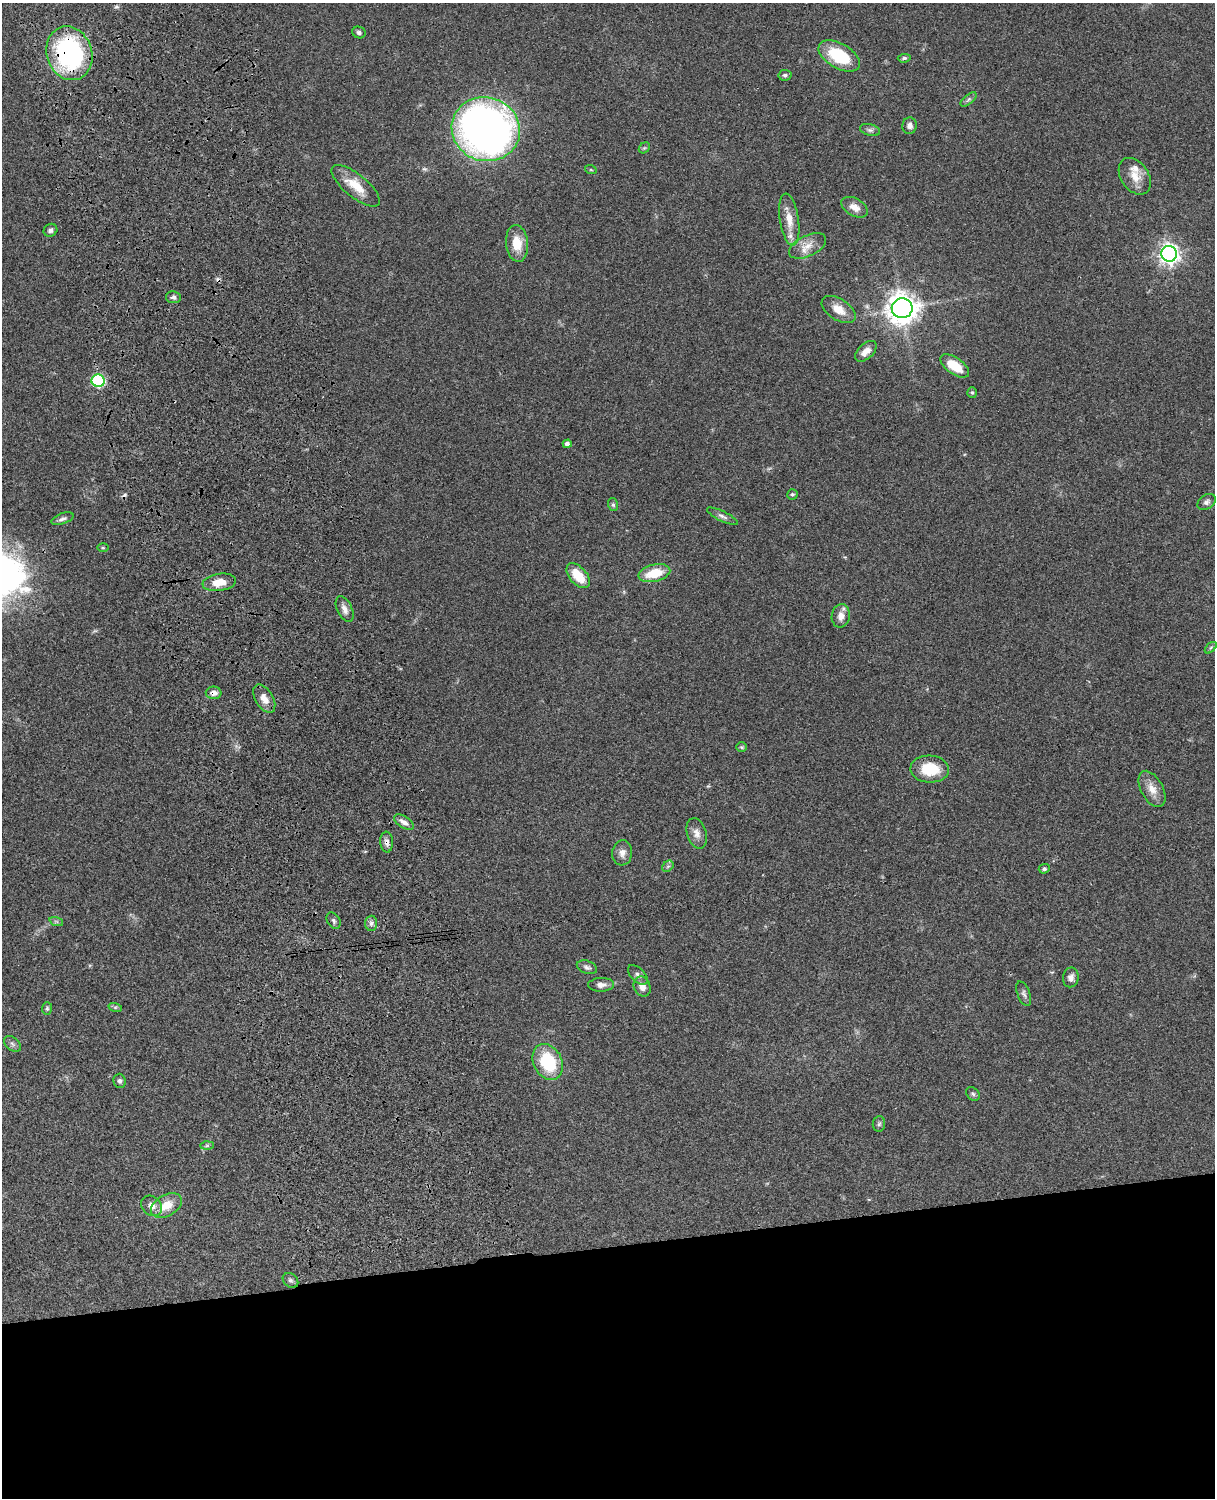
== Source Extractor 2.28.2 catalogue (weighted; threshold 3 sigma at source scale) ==
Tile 11 of 4 x 3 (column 3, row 3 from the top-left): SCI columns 2545-3757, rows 277-1772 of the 5088 x 4927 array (HDU 1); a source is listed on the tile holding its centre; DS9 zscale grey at full resolution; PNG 1217 x 1500 px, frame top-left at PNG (2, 3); each listed source drawn as its Kron ellipse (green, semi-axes under 4 px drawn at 4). Shown black and unused: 17% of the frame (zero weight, under 3 of 4 exposures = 6% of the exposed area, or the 3 px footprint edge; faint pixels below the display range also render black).
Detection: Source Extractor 2.28.2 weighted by HDU 2 'WHT'; one run over the whole footprint, this tile lists its part. Background 0.0792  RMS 0.0058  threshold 0.0262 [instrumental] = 3 sigma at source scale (4.5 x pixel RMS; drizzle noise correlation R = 1.50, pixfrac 1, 0.05/0.05 arcsec/px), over >= 5 px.
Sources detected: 74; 2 cosmic-ray / hot-pixel residue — neither listed nor drawn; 2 inside a brighter listed object's ellipse — not listed separately; the other 70 listed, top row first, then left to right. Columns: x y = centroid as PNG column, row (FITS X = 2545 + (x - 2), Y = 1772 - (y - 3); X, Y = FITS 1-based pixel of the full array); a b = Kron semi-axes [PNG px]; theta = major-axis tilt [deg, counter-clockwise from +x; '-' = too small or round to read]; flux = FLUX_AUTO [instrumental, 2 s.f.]
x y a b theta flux
359 32 7 5 -20 1.4
69 53 27 22 -71 98
839 56 23 12 -30 27
904 58 6 4 6 1.1
785 75 7 5 12 1.2
968 99 10 4 39 1.4
909 126 8 7 - 2.3
486 129 34 32 -19 330
870 130 10 6 -14 1.8
644 148 6 4 43 0.85
591 170 6 3 -18 0.61
1135 176 20 14 -55 8.5
356 186 29 11 -39 12
854 207 14 8 -29 5
789 219 26 9 -81 8.6
50 230 7 6 - 1.7
517 243 18 11 -84 11
808 246 20 10 26 6.7
1169 254 8 7 - 330
173 297 7 6 - 1.6
902 308 10 10 - 760
839 310 19 10 -33 7.4
866 351 13 7 42 4.5
955 366 16 8 -35 14
98 381 6 6 - 68
972 392 5 5 - 0.81
567 444 4 4 - 2.1
792 494 5 5 - 0.95
1207 502 10 7 33 1.9
613 505 6 5 - 1.1
722 516 17 5 -26 2.1
63 519 11 5 20 1.8
103 548 5 3 - 0.69
654 573 16 8 13 15
578 576 15 8 -49 13
219 582 17 8 9 8.6
345 609 14 7 -65 3.7
841 616 12 9 80 4.6
1211 648 7 4 44 0.98
214 693 8 6 -1 3.2
264 699 16 9 -59 5.4
741 747 5 4 - 0.85
930 769 19 13 -3 18
1152 789 19 11 -61 6.6
404 822 11 5 -32 2.7
697 833 15 9 -74 4.3
387 842 10 6 -86 2.4
622 853 12 10 84 3.7
668 866 6 5 - 1.1
1044 869 5 4 - 1.2
56 921 7 4 -19 0.99
333 921 9 6 -58 1.6
371 923 7 6 - 1.8
587 967 10 6 -19 1.7
638 975 12 7 -43 2.2
1071 977 10 8 78 2.8
601 985 13 7 1 3.1
642 986 10 8 -67 4
1024 994 13 6 -69 2
115 1007 7 4 -17 0.93
47 1008 6 5 - 0.99
12 1044 10 6 -41 1.7
548 1062 19 14 -63 30
119 1081 7 6 - 1.5
973 1094 8 5 -44 1.2
879 1124 7 6 - 1.3
207 1146 7 4 1 1
166 1205 17 10 29 9.8
152 1206 11 9 -43 4.6
290 1280 8 6 -43 1.5
Overlapping masked pixels (flux is a lower limit): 3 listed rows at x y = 69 53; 214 693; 387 842